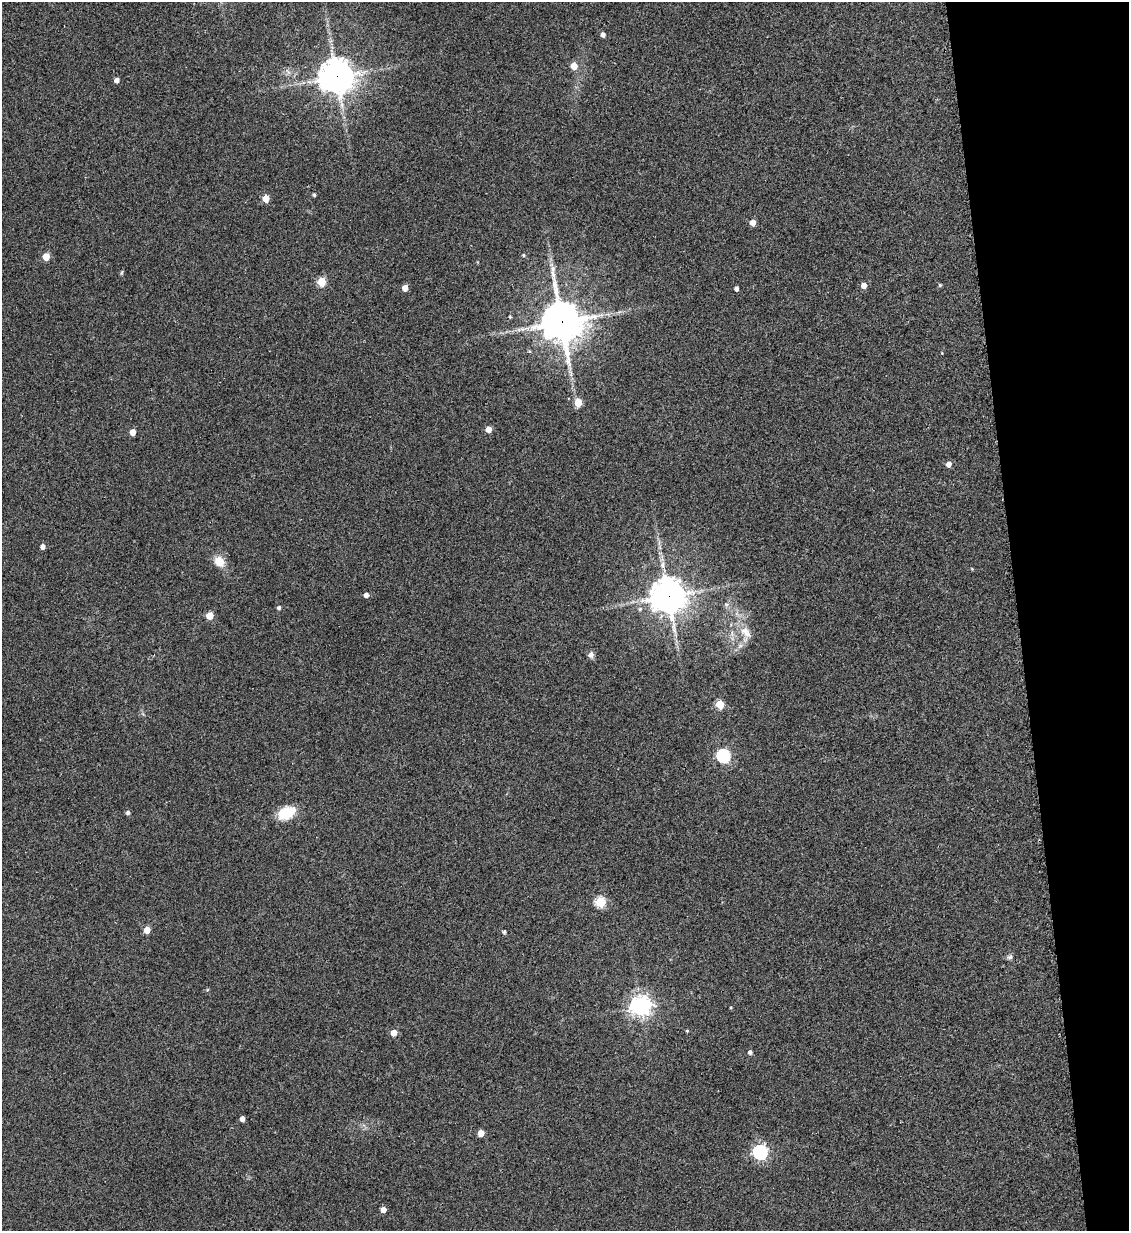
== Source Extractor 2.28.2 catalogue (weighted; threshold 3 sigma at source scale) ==
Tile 12 of 4 x 4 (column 4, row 3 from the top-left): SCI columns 3530-4656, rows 1242-2470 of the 4909 x 4937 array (HDU 1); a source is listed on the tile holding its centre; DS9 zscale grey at full resolution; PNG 1131 x 1233 px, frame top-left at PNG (2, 2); no overlay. Shown black and unused: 10% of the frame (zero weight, under 2 of 3 exposures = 1% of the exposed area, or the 3 px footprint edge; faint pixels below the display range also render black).
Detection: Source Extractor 2.28.2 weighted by HDU 2 'WHT'; one run over the whole footprint, this tile lists its part. Background 0.0794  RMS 0.0076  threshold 0.0344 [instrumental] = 3 sigma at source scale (4.5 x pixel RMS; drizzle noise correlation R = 1.50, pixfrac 1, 0.05/0.05 arcsec/px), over >= 5 px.
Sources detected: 50; all 50 listed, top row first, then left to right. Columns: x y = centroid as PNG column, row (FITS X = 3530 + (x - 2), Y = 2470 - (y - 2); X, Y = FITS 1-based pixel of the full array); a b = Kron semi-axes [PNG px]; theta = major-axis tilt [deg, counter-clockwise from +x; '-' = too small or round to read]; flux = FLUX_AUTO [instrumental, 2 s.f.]
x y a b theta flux
603 35 5 4 - 3.5
574 66 5 5 - 12
337 77 11 11 - 1300
117 80 4 4 - 4
314 195 4 4 - 1.4
266 198 5 5 - 15
753 223 5 5 - 7.3
523 255 5 4 - 1.1
46 257 5 5 - 17
122 272 8 3 71 0.93
321 282 5 5 - 33
864 285 5 5 - 6.1
940 285 4 4 - 0.97
405 288 5 4 - 7.6
736 289 4 4 - 2.6
510 317 4 4 - 1.3
562 322 15 13 -77 2200
942 353 4 3 - 0.47
578 402 5 5 - 21
488 429 5 4 - 7.6
132 432 5 5 - 6.5
949 464 5 5 - 5.8
43 546 5 4 - 3.9
219 561 15 12 -47 9.9
972 569 4 3 - 0.65
366 595 4 4 - 3.5
668 596 11 11 - 1400
726 604 6 5 - 1.6
279 608 5 4 - 1.8
210 616 5 5 - 18
746 632 20 11 -51 11
740 646 8 5 44 2.5
591 655 8 7 - 2.9
720 704 5 5 - 29
724 756 6 6 - 130
128 812 5 4 - 2
287 813 19 13 27 20
600 902 5 5 - 56
147 930 5 4 - 11
504 932 4 4 - 1.4
1010 957 7 6 - 2.1
641 1006 7 7 - 510
731 1007 4 3 - 0.72
687 1031 4 3 - 0.83
394 1033 5 4 - 10
750 1052 5 4 - 2.2
242 1119 4 4 - 4.2
481 1133 5 4 - 11
760 1152 6 6 - 180
383 1210 4 4 - 6.1
Overlapping masked pixels (flux is a lower limit): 3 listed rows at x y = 337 77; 562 322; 668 596